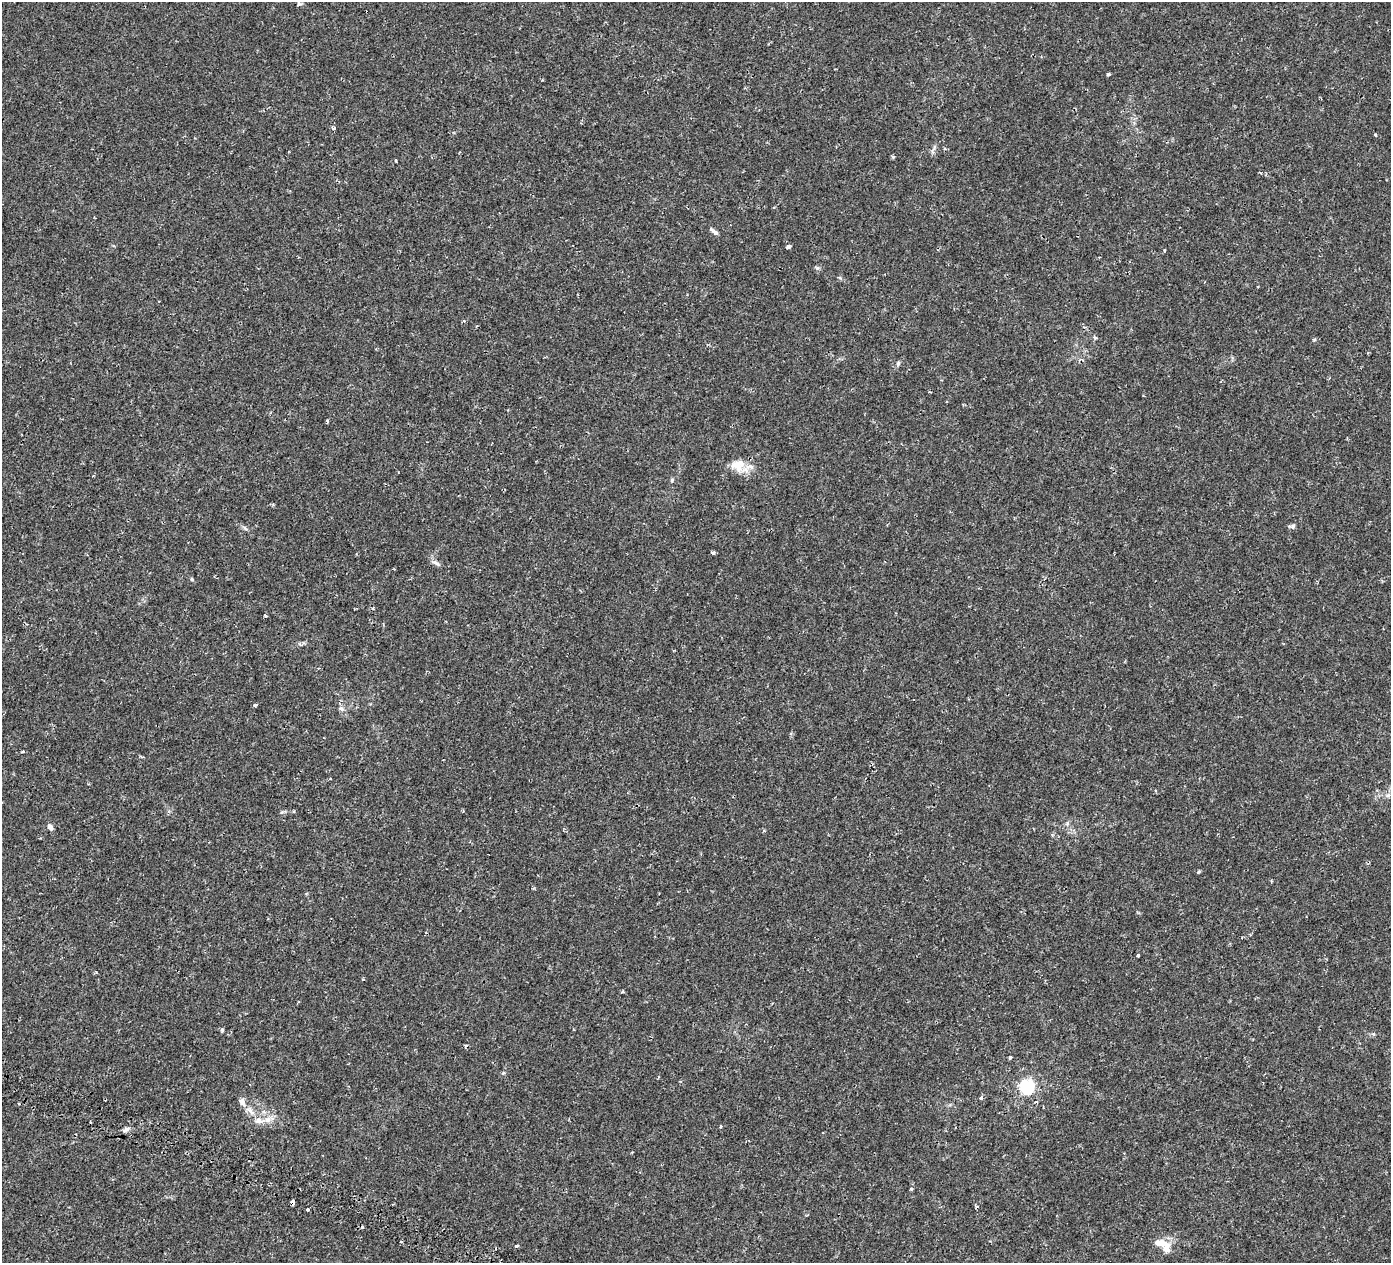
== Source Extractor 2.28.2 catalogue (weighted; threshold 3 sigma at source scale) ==
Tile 7 of 4 x 4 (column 3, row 2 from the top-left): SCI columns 3094-4482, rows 3176-4436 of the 6180 x 6285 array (HDU 1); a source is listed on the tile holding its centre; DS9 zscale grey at full resolution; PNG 1393 x 1265 px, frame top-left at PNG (2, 2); no overlay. Shown black and unused: <1% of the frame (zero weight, under 2 of 3 exposures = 18% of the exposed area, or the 3 px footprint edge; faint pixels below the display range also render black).
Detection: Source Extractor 2.28.2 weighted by HDU 2 'WHT'; one run over the whole footprint, this tile lists its part. Background 0.001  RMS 0.0016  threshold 0.00738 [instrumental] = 3 sigma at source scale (4.5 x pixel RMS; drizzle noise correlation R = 1.50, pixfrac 1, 0.0396/0.0396 arcsec/px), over >= 5 px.
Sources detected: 53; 3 cosmic-ray / hot-pixel residue — not listed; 3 inside a brighter listed object's ellipse — not listed separately; the other 47 listed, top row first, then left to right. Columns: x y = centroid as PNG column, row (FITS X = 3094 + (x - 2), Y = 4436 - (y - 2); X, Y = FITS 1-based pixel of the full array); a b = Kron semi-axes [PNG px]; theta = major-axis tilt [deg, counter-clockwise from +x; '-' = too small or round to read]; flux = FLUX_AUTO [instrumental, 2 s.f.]
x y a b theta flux
299 3 6 5 - 0.25
1108 74 3 3 - 0.27
334 128 4 4 - 0.4
1375 135 3 3 - 0.18
893 157 4 3 - 0.26
715 232 10 5 -40 0.47
788 247 4 4 - 0.98
1164 251 3 3 - 0.21
817 268 6 5 - 0.26
1095 337 6 4 -49 0.22
1314 340 5 3 - 0.17
898 363 6 5 - 0.27
327 421 5 3 - 0.19
737 465 20 16 -2 2.6
93 476 3 3 - 0.14
672 480 6 4 50 0.21
1292 526 9 5 5 0.35
245 528 9 3 -45 0.27
713 553 4 4 - 0.31
436 563 16 5 -30 0.57
192 579 5 4 - 0.18
265 616 4 2 - 0.17
255 705 4 3 - 0.44
342 709 8 4 -31 0.35
23 751 3 3 - 0.2
1387 795 8 5 19 0.38
50 827 8 6 -62 0.54
1138 955 3 3 - 0.94
363 979 3 3 - 0.17
623 991 4 3 - 0.23
222 1030 4 4 - 0.25
1373 1034 6 4 40 0.22
1010 1057 3 3 - 0.36
503 1073 6 3 18 0.18
1027 1087 6 6 - 29
981 1097 5 3 - 0.46
1036 1102 4 4 - 0.23
19 1103 3 2 - 0.26
250 1110 14 6 -42 0.92
268 1120 15 7 19 1.2
721 1126 4 3 - 0.17
127 1129 8 5 26 0.46
911 1188 5 3 - 0.2
292 1202 5 4 - 0.92
307 1210 4 3 - 0.18
1160 1243 21 10 -12 1.7
517 1246 4 3 - 0.33
Overlapping masked pixels (flux is a lower limit): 1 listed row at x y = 292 1202
Unlisted compact peaks at least as high as the median listed source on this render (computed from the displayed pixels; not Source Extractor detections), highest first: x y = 1198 872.